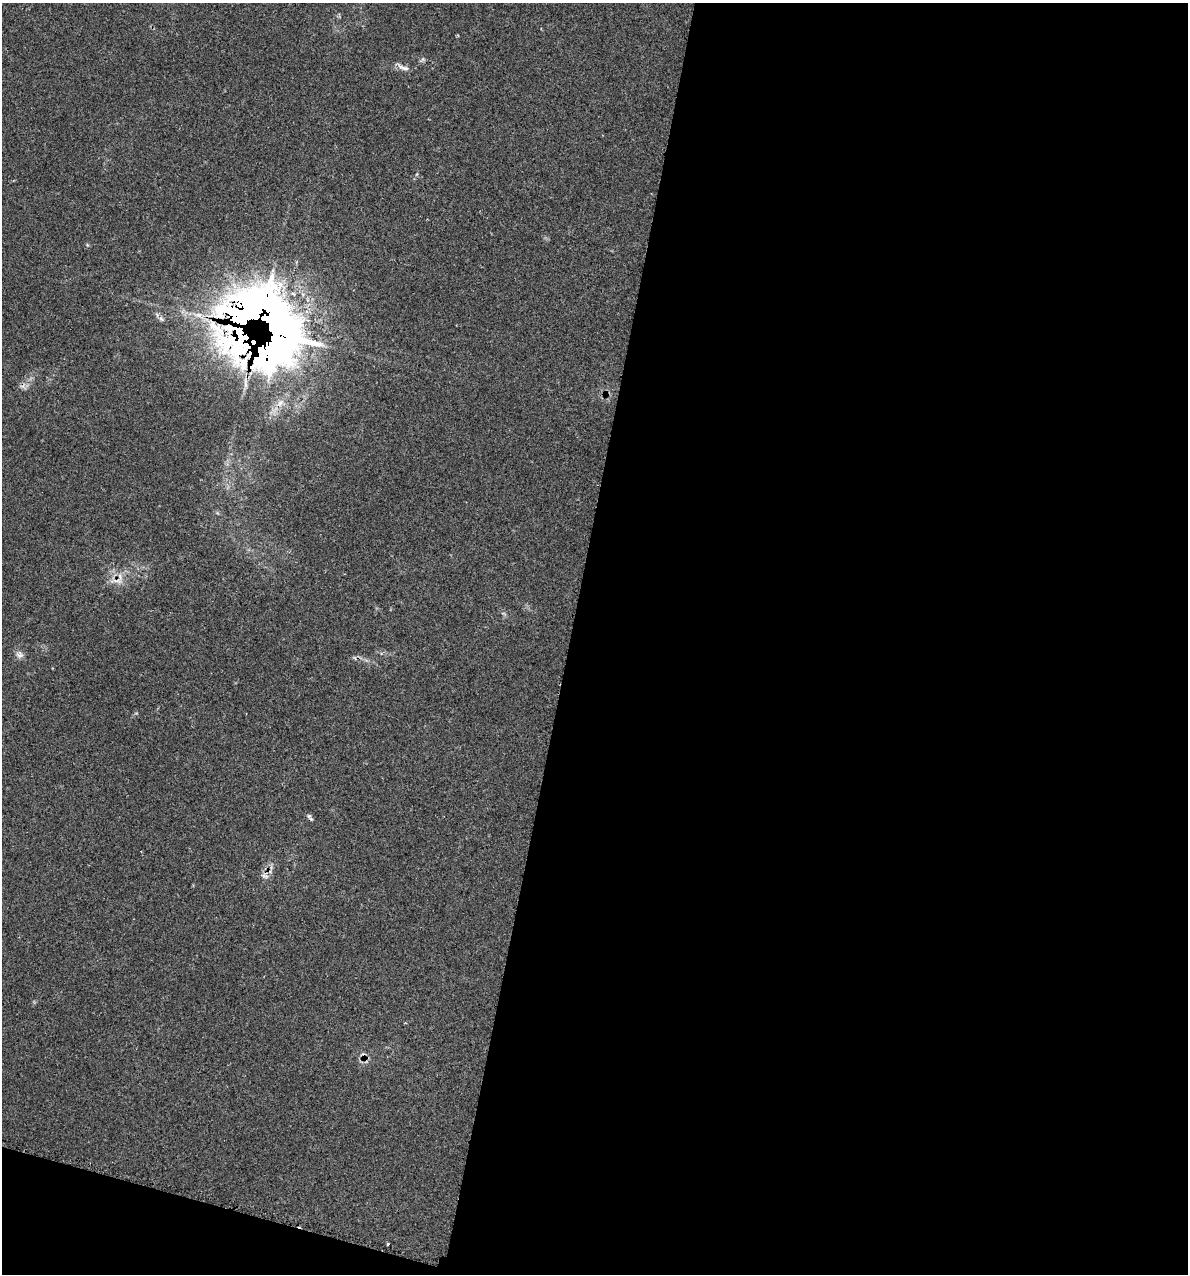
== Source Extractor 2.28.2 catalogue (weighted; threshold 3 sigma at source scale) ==
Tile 16 of 4 x 4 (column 4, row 4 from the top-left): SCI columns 3683-4868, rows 7-1278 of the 5134 x 5104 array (HDU 1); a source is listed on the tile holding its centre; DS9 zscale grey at full resolution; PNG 1190 x 1276 px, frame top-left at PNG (2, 3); no overlay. Shown black and unused: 54% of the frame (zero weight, under 2 of 3 exposures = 1% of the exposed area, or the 3 px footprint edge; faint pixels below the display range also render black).
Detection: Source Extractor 2.28.2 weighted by HDU 2 'WHT'; one run over the whole footprint, this tile lists its part. Background 0.118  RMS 0.0072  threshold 0.0324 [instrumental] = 3 sigma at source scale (4.5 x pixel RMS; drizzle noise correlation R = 1.50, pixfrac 1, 0.05/0.05 arcsec/px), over >= 5 px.
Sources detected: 13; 1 inside a brighter object's white glare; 1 cosmic-ray / hot-pixel residue — not listed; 3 inside a brighter listed object's ellipse — not listed separately; the other 8 listed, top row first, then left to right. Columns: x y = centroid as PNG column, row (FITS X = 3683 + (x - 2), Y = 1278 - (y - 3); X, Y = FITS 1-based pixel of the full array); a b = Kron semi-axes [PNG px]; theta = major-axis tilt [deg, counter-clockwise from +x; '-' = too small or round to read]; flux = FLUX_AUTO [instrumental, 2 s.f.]
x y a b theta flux
403 68 18 6 -17 4
250 313 104 78 -37 640
280 403 10 6 41 3.4
117 581 22 6 -3 5.6
19 654 10 10 - 3.3
309 816 6 4 0 1.3
265 876 12 5 -26 2.4
387 1244 4 2 - 0.8
Overlapping masked pixels (flux is a lower limit): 2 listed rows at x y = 250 313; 117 581